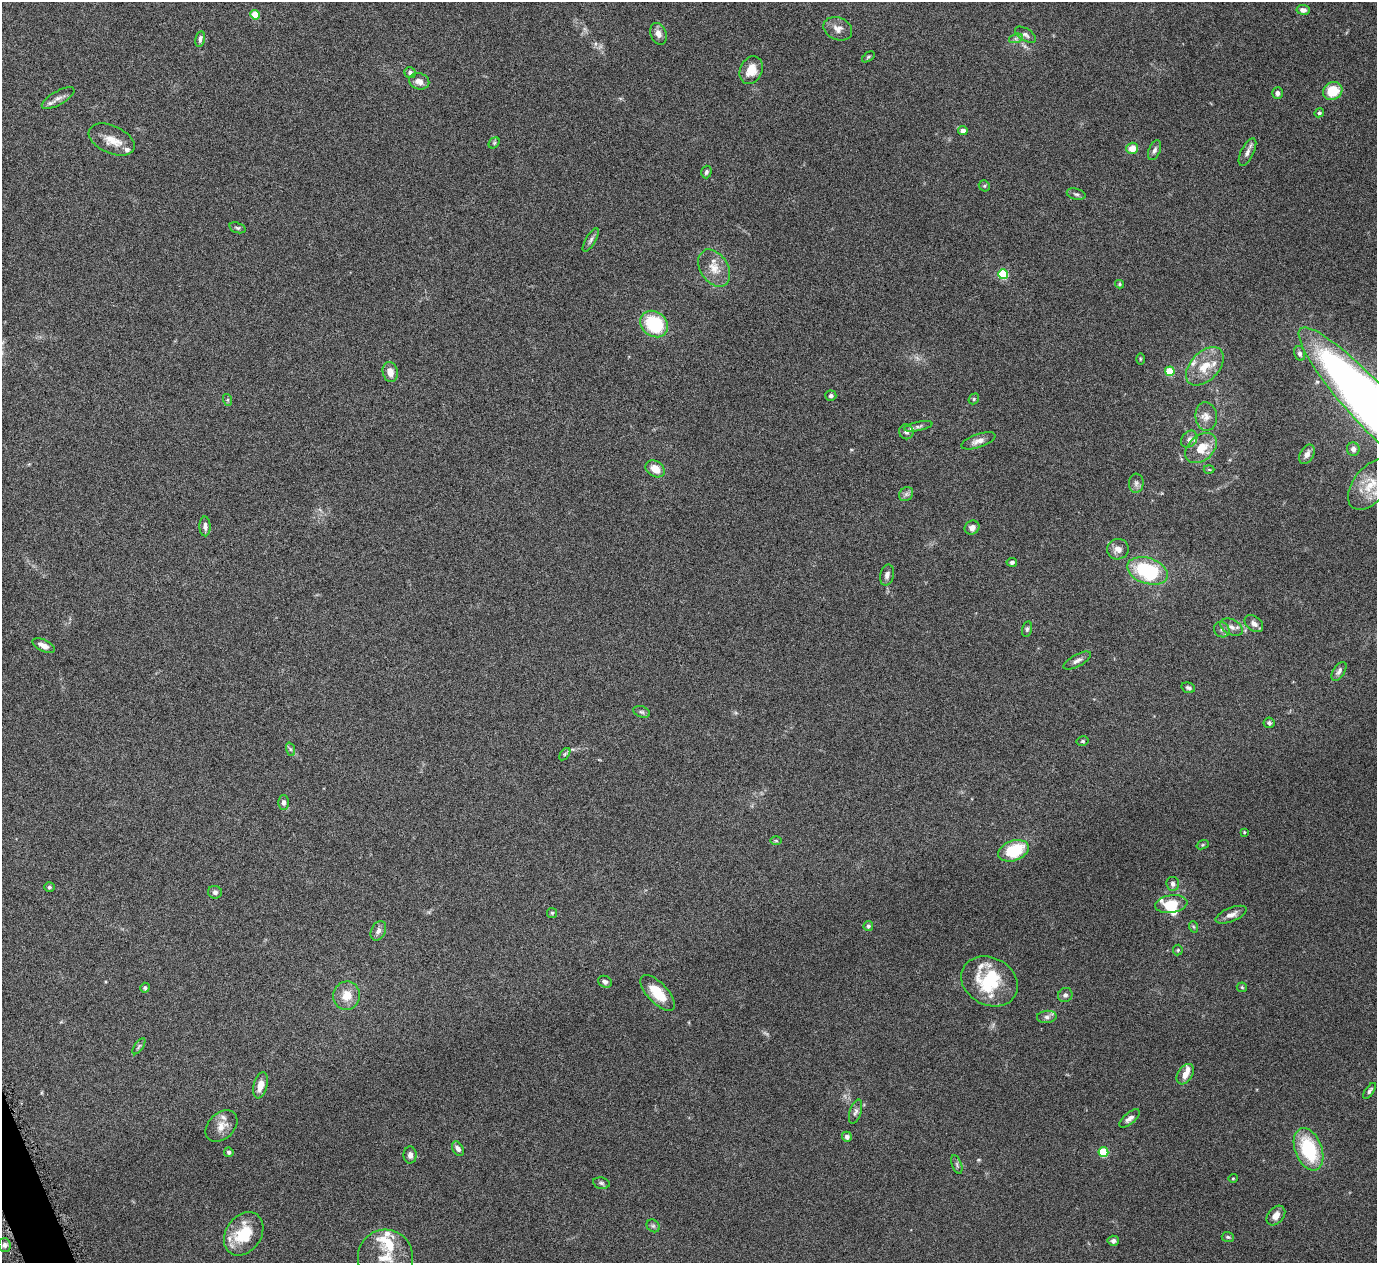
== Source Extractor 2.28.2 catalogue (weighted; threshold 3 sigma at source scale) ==
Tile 7 of 4 x 4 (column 3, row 2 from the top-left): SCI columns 2753-4127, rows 2685-3945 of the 5508 x 5497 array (HDU 1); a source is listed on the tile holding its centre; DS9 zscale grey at full resolution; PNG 1379 x 1265 px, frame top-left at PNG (2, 2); each listed source drawn as its Kron ellipse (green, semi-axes under 4 px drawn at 4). Shown black and unused: <1% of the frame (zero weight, under 4 of 8 exposures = <1% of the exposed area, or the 3 px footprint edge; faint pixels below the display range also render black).
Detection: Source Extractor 2.28.2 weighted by HDU 2 'WHT'; one run over the whole footprint, this tile lists its part. Background 0.174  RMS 0.0061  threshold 0.025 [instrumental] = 3 sigma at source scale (4.09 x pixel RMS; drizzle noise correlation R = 1.36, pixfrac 0.8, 0.05/0.05 arcsec/px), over >= 5 px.
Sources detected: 134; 2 too faint to see at this stretch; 1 inside a brighter object's white glare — neither listed nor drawn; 14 inside a brighter listed object's ellipse — not listed separately; the other 117 listed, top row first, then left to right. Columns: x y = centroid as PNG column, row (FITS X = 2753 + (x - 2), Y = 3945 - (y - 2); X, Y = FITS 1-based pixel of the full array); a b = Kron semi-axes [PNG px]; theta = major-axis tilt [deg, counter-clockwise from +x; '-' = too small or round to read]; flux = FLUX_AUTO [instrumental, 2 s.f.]
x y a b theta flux
1303 10 6 5 - 2.4
255 15 5 4 - 15
838 29 15 11 -23 4
658 34 11 8 -69 3.3
1026 35 11 6 -32 1.8
1016 38 7 4 19 1.2
200 39 8 5 79 1.8
868 57 7 3 36 0.74
751 70 14 11 64 8.3
410 73 6 5 - 1.7
419 81 10 8 -15 3.6
1333 91 10 8 29 14
1277 93 6 5 - 2.1
58 98 18 6 29 3.2
1319 113 5 4 - 1.1
963 130 5 4 - 3.5
112 140 24 14 -24 8.7
494 143 6 5 - 0.91
1132 148 6 5 - 6
1154 150 10 5 68 1.8
1247 152 15 6 63 2.8
706 172 6 5 - 1.2
984 186 6 5 - 0.79
1076 194 9 5 -15 1.4
237 228 8 5 -17 1.1
591 240 13 5 60 1.7
714 268 20 14 -57 8.5
1003 274 5 5 - 33
1119 284 4 3 - 0.82
654 324 15 12 -37 33
1300 353 7 5 -75 1.7
1140 359 5 3 - 0.6
1205 366 23 14 46 12
1170 371 5 4 - 21
390 372 10 7 -77 4.6
831 396 5 5 - 1.2
974 399 6 5 - 0.91
228 400 6 4 -72 0.7
1371 405 103 21 -47 650
1206 416 14 10 -83 4.5
918 426 14 4 12 2
906 432 7 7 - 1.9
1189 439 9 7 49 2.2
978 441 18 6 19 3.9
1201 448 18 12 41 10
1353 449 7 6 - 2.4
1307 454 10 6 60 3
655 469 10 7 -32 7.2
1209 470 5 3 - 0.57
1136 483 9 7 86 2
1371 484 29 17 51 14
906 494 8 6 45 1.7
205 526 10 5 -88 2.2
972 528 7 6 - 3.1
1118 549 11 10 - 4.2
1012 562 5 4 - 1.4
1148 571 21 13 -18 45
887 575 10 6 75 2.4
1254 624 10 7 -39 2.7
1232 627 12 7 -27 3.1
1027 629 8 5 76 1.2
1222 630 8 7 - 2
44 646 12 5 -26 3.7
1077 660 15 6 29 2.5
1339 671 10 5 57 1.9
1188 688 7 5 -15 1.2
642 712 9 5 -18 1.3
1269 723 5 5 - 1.1
1083 741 6 5 - 0.9
290 749 7 4 -71 1.2
565 754 7 3 53 0.84
283 802 7 5 90 1.8
1244 832 3 3 - 0.5
776 841 6 4 -1 0.72
1203 845 6 4 20 0.71
1013 851 16 10 20 26
1173 884 7 6 - 2
49 887 5 5 - 1.1
215 892 7 6 - 1.8
1171 904 16 8 9 11
552 913 5 5 - 0.88
1231 915 16 6 22 3.6
868 926 5 4 - 1.1
1194 927 6 3 -70 0.73
378 931 10 7 64 2.3
1178 950 5 5 - 0.72
989 981 29 23 -27 23
605 982 7 5 -26 1.9
1242 987 5 5 - 0.73
145 988 5 5 - 1
658 993 23 10 -47 14
1065 995 7 6 - 1.7
347 996 14 13 - 8.2
1047 1017 10 6 5 2
139 1046 9 4 55 1
1185 1074 11 7 57 4.5
260 1085 13 6 76 5.4
1370 1091 9 4 54 1.2
856 1112 12 6 73 1.9
1129 1118 12 5 40 2.5
221 1126 18 13 44 6.3
847 1137 5 5 - 1.9
458 1149 8 5 -58 2
1308 1149 22 13 -69 36
229 1152 5 4 - 1.2
1103 1152 5 5 - 28
410 1155 8 6 89 2.5
957 1164 10 4 -69 1.3
1233 1178 4 4 - 0.59
601 1183 8 5 -11 1.3
1276 1215 11 7 49 3.6
653 1226 7 6 - 1.2
244 1234 23 17 54 22
1228 1237 6 5 - 0.88
1113 1241 5 5 - 1.9
4 1245 7 6 - 1.8
385 1257 28 27 - 21
Isophote crosses this tile's border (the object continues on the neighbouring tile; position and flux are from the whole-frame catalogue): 3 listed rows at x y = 1371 405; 1371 484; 385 1257